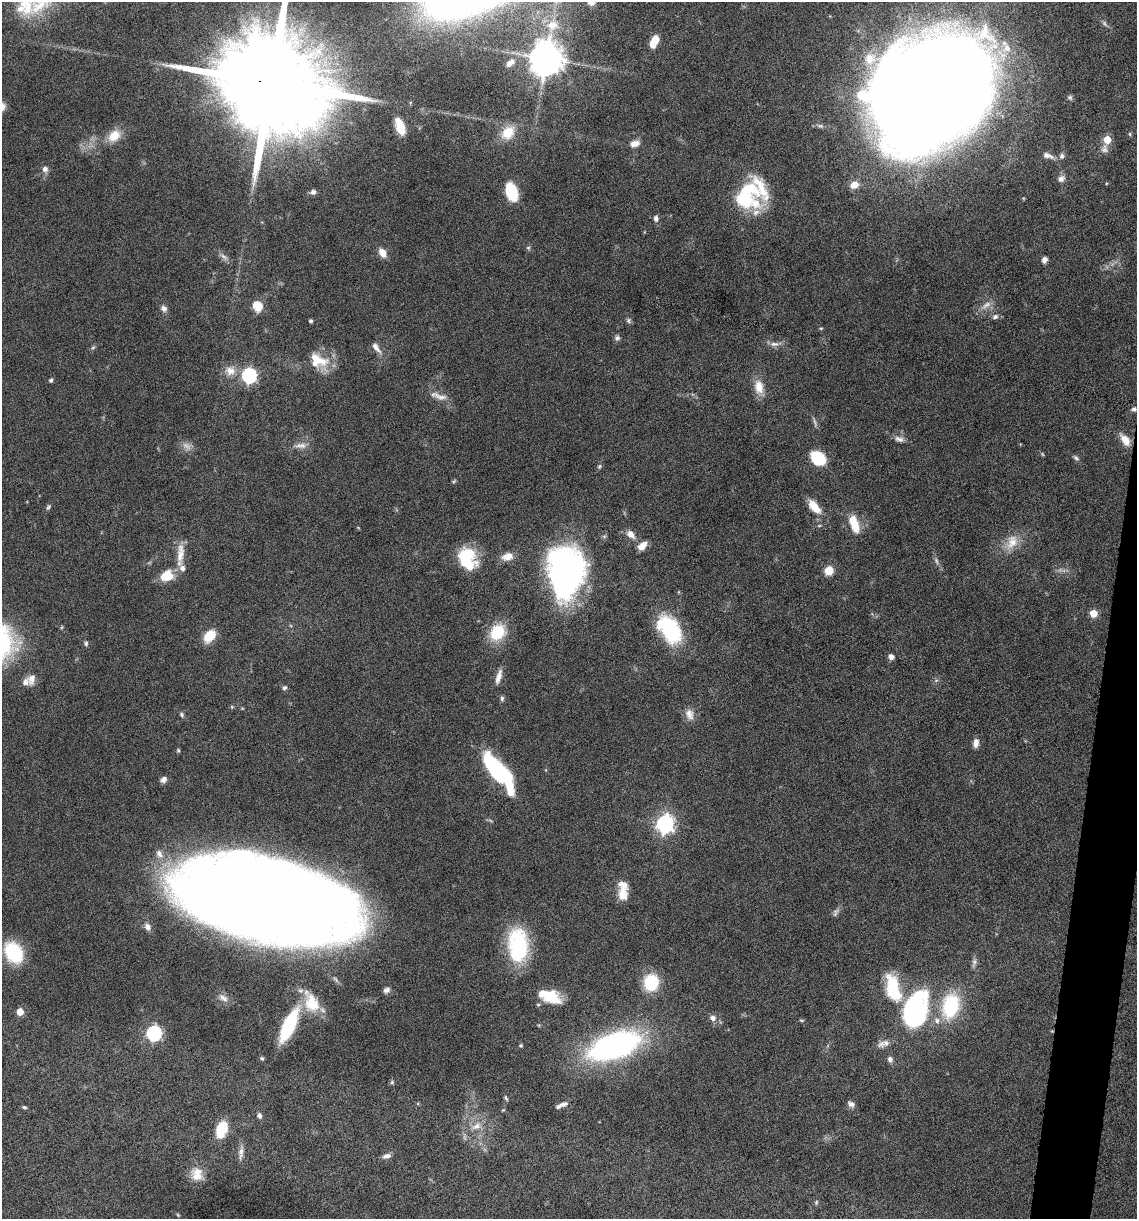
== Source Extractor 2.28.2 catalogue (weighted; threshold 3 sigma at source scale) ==
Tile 6 of 4 x 4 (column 2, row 2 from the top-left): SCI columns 1371-2505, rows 2435-3651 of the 4893 x 4871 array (HDU 1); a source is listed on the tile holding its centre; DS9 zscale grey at full resolution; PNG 1139 x 1221 px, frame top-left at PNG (2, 2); no overlay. Shown black and unused: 3% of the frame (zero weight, under 10 of 20 exposures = <1% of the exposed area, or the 3 px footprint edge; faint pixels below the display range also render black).
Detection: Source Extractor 2.28.2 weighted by HDU 2 'WHT'; one run over the whole footprint, this tile lists its part. Background 0.0424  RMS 0.0026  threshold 0.0105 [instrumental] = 3 sigma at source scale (4.09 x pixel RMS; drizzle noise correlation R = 1.36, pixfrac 0.8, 0.05/0.05 arcsec/px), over >= 5 px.
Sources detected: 138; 4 too faint to see at this stretch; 2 inside a brighter object's white glare — not listed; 13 inside a brighter listed object's ellipse — not listed separately; the other 119 listed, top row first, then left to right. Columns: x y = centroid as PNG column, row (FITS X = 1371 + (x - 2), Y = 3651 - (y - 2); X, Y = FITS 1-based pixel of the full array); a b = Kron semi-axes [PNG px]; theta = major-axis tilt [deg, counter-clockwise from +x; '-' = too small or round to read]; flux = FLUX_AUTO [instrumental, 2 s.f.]
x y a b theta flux
591 2 8 6 18 2.2
553 25 18 16 22 5.2
653 43 9 6 -86 2.5
1007 48 14 13 - 3.7
546 59 10 9 - 550
510 63 11 6 41 1.5
271 83 29 22 -19 9800
929 90 85 63 35 1400
1070 97 7 6 - 0.5
400 126 15 7 -71 4.7
508 133 20 15 45 5
1130 134 6 4 -89 0.31
114 136 18 14 42 3.9
1107 140 9 5 74 6.6
635 144 11 7 11 1.8
1048 156 16 7 -18 1.4
45 169 7 6 - 0.99
1061 179 10 8 38 1.2
854 185 11 9 20 2
760 187 40 14 -64 7.4
313 192 6 5 - 0.88
511 192 15 8 -70 14
744 200 23 18 -20 10
656 218 8 6 -90 0.81
528 248 6 5 - 0.39
382 253 10 6 -58 2.5
224 256 13 5 -36 1
1044 260 7 5 70 0.97
986 305 16 8 32 1.7
258 306 12 10 -66 3.7
164 309 9 7 -58 0.93
995 317 8 7 - 0.76
628 320 7 6 - 0.5
311 321 3 3 - 0.55
821 328 6 3 18 0.24
617 338 7 6 - 0.65
774 344 13 6 3 1.2
93 347 6 4 20 0.34
376 348 17 7 -53 1.5
315 358 39 12 -23 5.6
230 371 15 13 -15 2.8
249 375 6 6 - 53
51 380 5 4 - 0.47
759 387 20 12 -79 3.3
440 397 24 8 -17 2.1
1134 409 6 6 - 0.67
899 439 14 7 -17 1.2
1125 440 15 8 -54 3.2
302 445 11 8 -37 1.4
818 458 12 9 -43 13
1076 458 10 4 -39 0.55
599 466 7 5 68 0.4
48 507 8 5 59 0.47
814 507 19 9 -48 3.7
854 524 19 8 -71 5.9
630 534 11 8 -47 1.8
1012 542 22 15 69 4.1
642 546 11 7 43 2.2
180 553 31 9 85 3.8
507 557 15 10 15 2.3
465 560 24 17 71 11
936 561 10 5 -72 0.68
565 571 39 25 89 110
829 571 9 8 - 3.3
167 576 16 13 23 4.5
1093 613 5 5 - 6.1
62 627 6 3 70 0.23
670 629 30 18 -56 21
497 632 19 15 50 8.5
210 636 14 9 47 5.4
86 643 6 5 - 0.44
891 656 6 5 - 1.1
499 677 19 6 73 1.7
31 679 15 9 78 1.8
284 688 7 5 42 0.54
502 698 7 5 89 0.5
689 714 16 10 -67 1.9
182 715 7 5 -68 0.46
976 743 11 7 83 1.3
495 768 31 12 -48 34
163 780 8 6 38 1
665 824 7 7 - 100
623 894 17 10 86 3.3
266 900 128 55 -13 700
835 912 12 6 66 0.78
147 927 9 8 - 1.4
518 946 33 20 -86 23
14 952 21 16 -56 14
974 962 13 5 76 0.86
651 982 16 14 81 9.8
893 988 30 14 -77 12
386 990 9 7 36 0.84
552 997 20 15 -30 6.7
223 998 15 8 -35 1.4
311 1002 29 17 -66 6.8
950 1006 30 20 75 15
914 1010 35 21 76 41
20 1012 5 5 - 4.4
713 1018 8 7 - 1.1
801 1020 6 3 -1 0.26
289 1026 30 10 65 22
154 1033 6 6 - 55
886 1043 14 9 48 1.5
521 1046 5 5 - 0.31
614 1046 51 23 19 62
262 1058 6 5 - 0.36
890 1059 8 7 - 0.76
392 1082 6 5 - 0.36
506 1098 7 4 -60 0.37
563 1104 11 6 14 0.94
851 1104 10 7 -32 0.92
24 1107 6 4 -16 0.36
259 1115 7 5 -78 0.79
476 1126 15 9 31 2.4
222 1129 19 12 68 5.9
241 1152 19 6 84 1.5
387 1156 11 6 15 1.1
197 1174 19 15 -67 3.5
816 1202 5 5 - 0.35
Overlapping masked pixels (flux is a lower limit): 2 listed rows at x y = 271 83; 1134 409
Isophote crosses this tile's border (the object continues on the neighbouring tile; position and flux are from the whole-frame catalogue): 3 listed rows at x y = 591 2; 271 83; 929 90